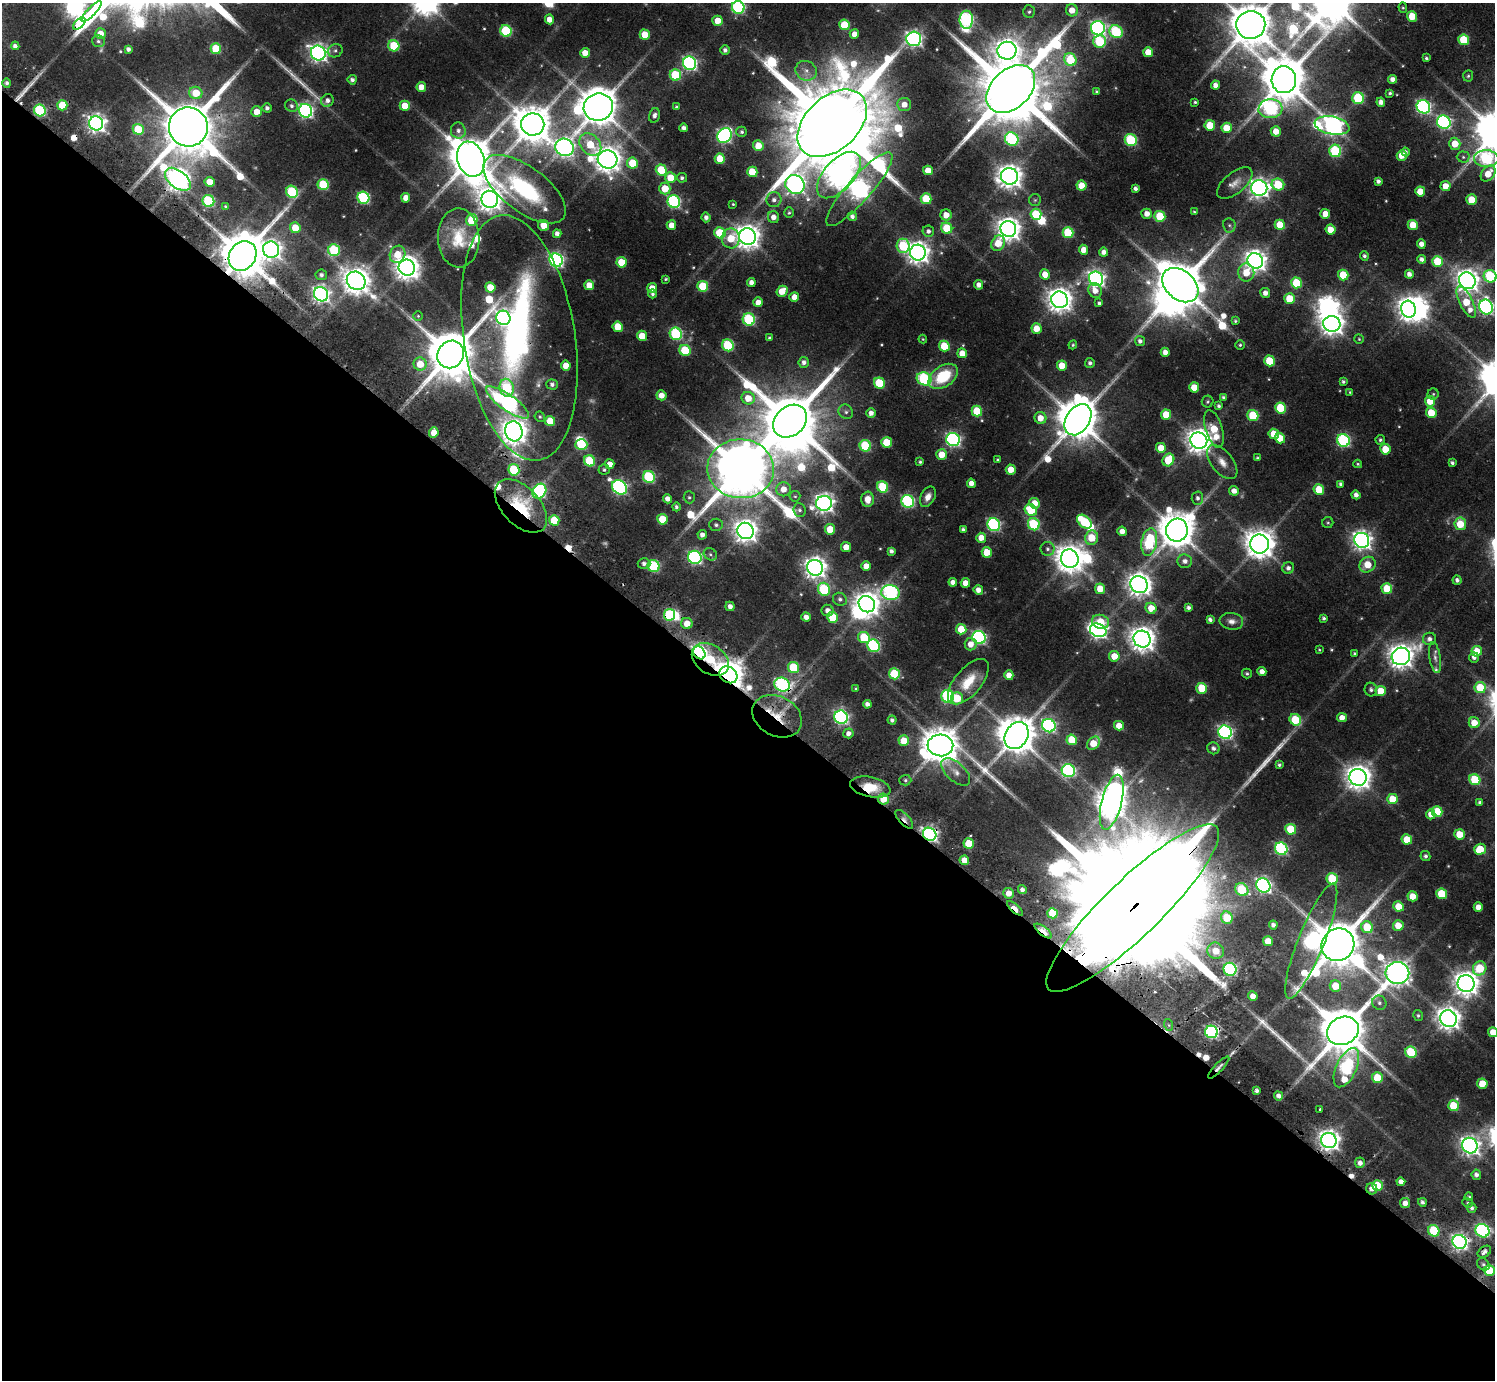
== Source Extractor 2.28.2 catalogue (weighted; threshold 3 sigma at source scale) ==
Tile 14 of 4 x 4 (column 2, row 4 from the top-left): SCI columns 1532-3024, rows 350-1727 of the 6067 x 6068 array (HDU 1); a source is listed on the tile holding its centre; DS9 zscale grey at full resolution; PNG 1497 x 1382 px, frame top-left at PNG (2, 3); each listed source drawn as its Kron ellipse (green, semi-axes under 4 px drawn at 4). Shown black and unused: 50% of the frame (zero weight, under 2 of 3 exposures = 4% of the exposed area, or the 3 px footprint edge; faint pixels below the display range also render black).
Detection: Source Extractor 2.28.2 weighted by HDU 2 'WHT'; one run over the whole footprint, this tile lists its part. Background 0.0655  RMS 0.0064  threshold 0.0288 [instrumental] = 3 sigma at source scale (4.5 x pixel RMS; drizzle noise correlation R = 1.50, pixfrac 1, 0.05/0.05 arcsec/px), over >= 5 px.
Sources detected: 556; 7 too faint to see at this stretch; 13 inside a brighter object's white glare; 8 cosmic-ray / hot-pixel residue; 2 long thin detections or spike segments (spike, bleed or trail) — neither listed nor drawn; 7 inside a brighter listed object's ellipse — not listed separately; of the other 519, all 500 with FLUX_AUTO >= 0.653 (the completeness limit of this list) listed and drawn (19 fainter detections not listed), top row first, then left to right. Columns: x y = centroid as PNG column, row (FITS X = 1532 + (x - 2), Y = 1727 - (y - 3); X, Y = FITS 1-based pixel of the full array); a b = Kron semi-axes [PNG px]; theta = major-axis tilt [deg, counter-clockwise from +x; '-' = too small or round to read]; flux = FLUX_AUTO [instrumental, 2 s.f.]
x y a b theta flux
738 7 6 6 - 96
1403 8 5 4 - 0.83
1072 10 6 6 - 7.8
91 11 13 3 46 1400
1029 12 6 6 - 1.6
1412 16 5 5 - 16
550 19 5 4 - 6.7
966 20 9 6 90 110
718 21 5 5 - 10
79 23 8 3 46 680
844 25 5 5 - 20
1251 25 14 14 - 2800
1098 28 7 7 - 180
506 31 6 5 - 54
1116 32 7 6 - 61
100 34 5 5 - 7.9
854 34 5 5 - 5.2
645 35 5 5 - 15
914 39 7 7 - 240
1464 40 5 5 - 30
98 41 6 5 - 1.6
1100 41 6 6 - 41
15 46 4 4 - 2.6
394 46 6 5 - 38
128 49 4 4 - 2.1
216 49 5 5 - 30
725 50 4 4 - 2.2
335 51 8 6 27 1.7
1007 51 9 9 - 620
1148 52 5 5 - 11
318 53 8 7 - 310
585 53 5 5 - 8.2
1426 58 3 3 - 1
1070 59 6 6 - 29
689 63 7 6 - 150
806 71 11 9 -25 5.1
675 75 5 5 - 42
1468 76 6 5 - 0.99
1393 79 4 4 - 3.4
352 80 4 4 - 2.4
1284 80 13 12 - 3000
7 83 5 4 - 1.8
1215 85 4 4 - 3.6
421 87 5 4 - 8.4
1011 89 28 19 44 9300
1096 91 4 3 - 0.89
196 93 6 6 - 15
1390 93 4 3 - 1.2
1358 98 6 6 - 51
327 100 6 6 - 3.1
1195 102 3 3 - 0.97
1381 102 4 4 - 3.6
904 104 7 6 - 6.1
62 105 5 5 - 21
291 106 6 6 - 2.1
405 106 5 5 - 13
598 107 15 13 17 2200
676 107 4 4 - 1.1
1423 107 7 6 - 150
267 108 4 4 - 2
1270 109 12 9 5 110
40 110 6 5 - 69
306 111 7 6 - 180
257 112 5 5 - 8.5
654 115 7 5 75 2.5
1444 122 7 6 - 130
96 123 7 7 - 350
832 123 40 26 43 18000
533 124 11 11 - 2000
1210 125 5 5 - 16
1332 125 17 9 -11 370
188 127 19 19 - 5700
684 128 4 4 - 2.7
1227 128 5 5 - 14
138 129 5 5 - 30
458 131 8 7 - 3.3
1276 131 5 5 - 8.4
742 132 5 5 - 1.4
724 135 8 7 - 170
1012 139 7 6 - 89
1131 140 6 6 - 60
590 144 12 9 -47 21
1455 144 6 5 - 11
758 146 5 5 - 10
564 147 9 8 - 300
1335 151 6 6 - 68
1405 152 4 3 - 1.9
1402 155 5 5 - 9.3
1463 157 6 5 - 1.3
1486 158 12 8 -1 77
471 159 18 13 -70 2700
608 159 10 9 - 860
720 159 5 5 - 16
632 163 5 5 - 18
661 170 5 5 - 26
928 170 5 5 - 10
752 172 5 5 - 21
1488 174 9 6 51 9.8
839 175 28 15 48 770
1010 176 8 8 - 610
670 178 5 5 - 15
682 178 5 5 - 1.7
178 179 15 8 -38 570
1378 181 4 4 - 2.2
209 182 5 5 - 9.3
1235 183 21 10 39 6.9
795 184 10 9 - 360
1278 184 6 6 - 26
323 185 5 5 - 43
1081 185 5 5 - 11
1445 186 5 5 - 7.8
665 188 6 5 - 14
1135 188 4 4 - 1.7
1259 188 8 7 - 360
525 189 48 22 -37 110
859 189 48 12 49 410
1420 191 5 5 - 11
292 192 6 5 - 53
363 198 6 6 - 82
406 198 5 4 - 6.5
490 199 8 8 - 700
926 199 5 5 - 30
774 200 7 7 - 3.2
1035 200 6 6 - 1.2
1471 200 5 5 - 14
208 201 6 6 - 67
674 202 6 6 - 100
733 204 3 3 - 0.75
226 207 4 4 - 1.4
1194 212 3 3 - 0.65
789 213 5 5 - 1.1
1036 214 5 5 - 34
1147 214 5 5 - 5.1
1325 214 5 5 - 8.5
946 215 5 5 - 7.4
852 216 5 4 - 2.4
1160 216 5 5 - 25
706 217 5 4 - 2.8
773 217 6 5 - 4.5
472 220 6 5 - 28
544 225 5 5 - 7
671 225 5 4 - 6.8
1229 225 7 6 - 1.7
1280 225 5 5 - 19
1413 225 5 5 - 12
295 228 5 5 - 12
947 228 6 5 - 27
1008 229 8 7 - 630
1330 229 5 5 - 9
928 231 6 5 - 2.6
720 233 6 5 - 27
1068 233 5 5 - 33
557 234 4 4 - 2.9
747 237 8 8 - 680
459 238 29 21 -88 23
731 238 10 9 - 15
998 243 8 6 61 13
1421 244 5 4 - 4
903 246 7 6 - 41
271 250 8 8 - 320
334 250 6 6 - 54
1083 250 5 4 - 7.4
1104 252 4 4 - 3.5
918 253 8 7 - 530
397 254 9 7 62 13
243 256 16 13 55 3700
1364 256 5 4 - 1.5
1421 259 4 4 - 2.5
556 260 7 6 - 170
1255 261 8 7 - 520
1437 261 5 5 - 22
621 262 5 5 - 19
407 268 8 8 - 690
1246 272 9 8 - 13
1045 274 5 5 - 8.3
1409 274 4 4 - 3.3
321 275 5 5 - 1.9
1343 275 5 5 - 20
1490 276 6 6 - 62
666 279 3 3 - 0.83
1096 279 7 7 - 250
356 281 10 8 -40 900
1467 281 9 8 - 570
751 282 4 4 - 3.6
1296 283 5 5 - 29
589 285 5 5 - 8.6
979 285 5 4 - 3.8
1180 285 20 14 -40 3300
703 286 5 5 - 31
490 287 5 5 - 14
652 288 5 5 - 7.5
782 291 6 5 - 11
1095 291 7 6 - 5.8
1265 293 5 5 - 3.9
321 294 7 7 - 270
652 294 4 4 - 1.5
794 297 5 4 - 6.2
1289 299 5 5 - 17
1060 300 8 8 - 680
758 302 5 4 - 6
1466 302 17 6 -64 19
1099 303 4 3 - 1.3
1486 307 7 7 - 170
1409 309 8 7 - 500
418 316 5 5 - 0.82
503 318 7 7 - 220
749 319 6 6 - 71
1235 321 4 3 - 0.96
1332 324 8 8 - 580
618 327 5 5 - 16
1036 329 5 5 - 9.4
676 334 6 6 - 76
642 336 5 5 - 12
519 338 124 56 -81 300
769 338 3 3 - 1
923 339 4 4 - 0.67
1359 339 5 4 - 0.78
1140 341 5 5 - 2.2
728 345 6 5 - 50
1073 345 4 4 - 0.93
1240 345 5 4 - 1
944 346 5 5 - 22
685 350 6 5 - 31
1165 352 4 4 - 3.7
962 353 5 4 - 8.5
451 354 14 13 - 3700
1269 361 5 5 - 24
804 362 5 5 - 2.8
1090 363 5 4 - 1.9
420 364 6 6 - 14
566 366 5 4 - 8
1062 366 5 5 - 14
943 376 16 10 35 29
924 379 7 6 - 82
1343 382 4 4 - 1.3
879 383 6 5 - 37
552 385 6 5 - 2.1
1194 387 5 5 - 14
507 388 9 7 -76 36
1350 392 4 4 - 0.74
1433 394 5 5 - 1.1
661 395 5 5 - 6.3
1224 397 4 3 - 1.4
748 398 7 6 - 10
1430 401 5 5 - 13
507 402 25 8 -35 200
1208 402 6 6 - 1.1
1218 406 4 3 - 1.4
1280 408 5 5 - 31
977 411 5 5 - 25
846 412 7 6 - 2.1
871 413 5 5 - 3.8
1431 413 5 5 - 16
1166 415 5 5 - 15
1253 415 5 5 - 37
540 417 5 5 - 0.96
1040 418 6 6 - 8.4
1078 420 17 11 57 2800
550 421 5 5 - 15
790 421 18 14 43 5700
1214 429 19 8 -73 20
514 431 10 8 -74 800
434 433 5 5 - 8
1274 434 5 5 - 12
1280 438 5 5 - 13
953 440 7 6 - 160
1343 440 6 6 - 100
1380 440 5 4 - 1.3
1199 441 8 8 - 680
887 442 5 5 - 22
581 445 6 5 - 37
865 446 6 5 - 46
1161 448 5 5 - 11
1385 449 5 5 - 14
941 455 5 5 - 12
1257 458 3 3 - 0.91
997 459 4 3 - 0.68
1168 460 6 5 - 26
590 461 6 5 - 38
920 462 4 4 - 1.1
1222 462 20 11 -51 7.9
1452 463 4 3 - 1.6
610 464 5 4 - 6.6
1358 464 4 3 - 0.83
741 469 33 29 -5 6300
1011 469 5 5 - 9.8
514 470 6 5 - 44
604 470 5 5 - 1.3
649 477 6 5 - 64
971 483 4 4 - 4.5
1341 484 4 4 - 1.9
620 487 8 6 -40 160
883 487 6 5 - 35
783 489 7 7 - 6.8
1319 490 5 5 - 19
539 491 8 6 52 110
1234 491 5 4 - 4.9
1356 495 4 4 - 3.5
795 496 5 5 - 0.99
689 497 6 5 - 1.3
928 497 11 7 63 5
1197 498 6 6 - 2.2
667 499 4 4 - 3.6
868 499 7 6 - 6.9
908 501 6 6 - 100
824 503 8 7 - 350
1035 503 5 5 - 10
521 506 32 19 -46 46
676 507 4 4 - 1.6
799 510 7 6 - 1.8
1031 510 6 5 - 26
662 519 5 5 - 21
554 520 5 5 - 18
1084 522 8 5 -40 41
1328 523 5 5 - 1
1034 524 6 5 - 51
1460 524 6 6 - 17
716 525 7 6 - 1.9
994 525 6 6 - 110
830 529 5 5 - 15
963 529 4 4 - 1.6
1177 530 11 11 - 1800
745 531 8 8 - 600
1122 531 5 4 - 5.7
702 535 5 4 - 3.5
981 538 5 5 - 7.9
1092 538 7 6 - 17
1362 540 8 7 - 370
1149 542 14 7 80 70
1259 544 9 9 - 1100
846 547 5 4 - 7.8
1048 549 7 7 - 2
891 551 4 4 - 2.1
987 552 5 5 - 15
710 554 7 5 -32 1.5
695 557 7 6 - 140
1070 559 9 8 - 1000
1185 561 7 6 - 3.4
644 564 6 5 - 2.6
1367 565 8 7 - 11
654 566 6 6 - 64
866 566 5 4 - 7.5
815 568 8 7 - 490
1288 568 6 5 - 2.5
1457 580 5 4 - 2.1
953 582 4 4 - 3.8
965 583 5 4 - 7
1139 585 9 8 - 570
824 589 7 6 - 54
1100 589 5 5 - 11
1387 589 5 5 - 24
978 590 5 4 - 4.9
890 593 9 7 -6 130
840 599 7 6 - 2.1
867 604 9 7 -43 700
730 606 5 4 - 3.4
1188 607 4 4 - 1.9
1151 608 5 5 - 12
828 611 6 5 - 3.9
669 615 6 5 - 44
806 617 4 4 - 3.8
832 617 5 5 - 22
1324 618 3 3 - 1.4
1210 619 4 3 - 2.1
1231 621 12 8 -8 4.1
1101 622 9 7 -15 14
687 623 5 5 - 9.1
961 629 5 5 - 14
1098 630 8 6 -22 290
979 637 7 6 - 140
864 638 6 5 - 27
1142 639 8 8 - 730
1429 639 6 6 - 2.7
971 644 6 6 - 6.1
873 646 6 6 - 86
1319 650 4 3 - 0.7
1477 651 5 5 - 16
699 653 7 5 -48 200
1354 653 3 3 - 0.92
1114 656 5 5 - 10
1401 656 9 8 - 690
1474 657 5 5 - 2.6
1435 658 15 5 -81 3.2
710 659 20 14 -33 65
793 668 6 5 - 34
1262 671 4 4 - 4.3
1247 673 5 5 - 1.1
894 674 5 5 - 37
728 675 9 7 -36 1200
1009 675 5 4 - 5.2
968 682 27 13 50 17
782 685 8 6 -22 110
1202 688 5 5 - 27
1480 688 5 5 - 22
856 689 4 3 - 0.87
1371 690 7 6 - 2
1381 691 5 5 - 13
948 696 6 6 - 93
957 698 6 6 - 19
867 704 4 4 - 3
777 716 26 20 -29 23
841 717 7 6 - 160
1342 718 5 4 - 5.5
892 720 4 4 - 1.9
1295 720 6 5 - 30
1474 723 5 5 - 8.8
1049 726 7 6 - 140
1119 726 5 4 - 8.1
1225 732 7 6 - 180
848 733 5 5 - 3.5
1017 736 14 11 59 2100
1072 740 5 5 - 20
904 741 5 5 - 16
1093 743 7 5 49 14
940 745 13 11 -7 1700
1213 748 6 6 - 2.3
1279 765 4 3 - 1.3
1068 771 7 6 - 120
956 772 18 9 -42 5.3
1358 777 9 8 - 730
905 780 6 5 - 1.4
1475 780 6 5 - 31
870 787 20 10 -12 18
883 799 5 5 - 14
1392 799 5 5 - 16
1112 802 28 10 76 1100
1480 802 4 4 - 1.3
1437 812 5 5 - 21
1431 814 5 4 - 5.2
904 819 11 5 -47 3.3
1291 829 5 5 - 26
930 834 7 6 - 220
1460 834 5 5 - 15
1407 839 5 5 - 14
969 844 5 5 - 22
1281 849 6 6 - 90
1480 849 6 5 - 16
1425 856 5 5 - 1.7
964 860 5 4 - 7.5
1332 879 6 5 - 34
1263 885 7 6 - 190
1022 890 4 4 - 2.6
1242 890 7 6 - 37
1009 893 5 5 - 6.3
1442 894 5 5 - 28
1413 896 5 5 - 9.5
1399 906 5 5 - 13
1478 907 4 4 - 6
1015 908 10 4 -41 14
1133 908 117 28 44 75000
1052 913 5 5 - 24
1227 918 6 5 - 21
1273 925 4 4 - 2.5
1398 925 5 5 - 12
1367 927 6 5 - 22
1043 931 10 4 -38 12
1268 941 5 5 - 11
1311 941 62 13 68 130
1338 945 17 16 - 3800
1216 951 8 8 - 8.7
1480 968 7 6 - 28
1230 969 6 6 - 89
1397 973 12 11 - 730
1466 984 8 8 - 710
1335 986 6 5 - 16
1253 996 5 4 - 5
1379 1003 7 7 - 2.3
1418 1015 5 4 - 1.2
1448 1019 9 8 - 570
1169 1025 6 4 -70 0.89
1343 1031 16 13 27 3900
1211 1032 6 6 - 130
1493 1032 5 5 - 9.5
1411 1052 6 5 - 41
1219 1067 15 3 47 2
1346 1068 21 10 65 100
1377 1078 5 5 - 26
1482 1084 5 5 - 12
1257 1091 4 3 - 1.9
1279 1096 4 4 - 3
1454 1106 5 5 - 24
1320 1109 3 3 - 1.2
1329 1140 8 7 - 470
1470 1146 8 7 - 370
1360 1163 5 5 - 3.5
1476 1175 5 4 - 2.4
1401 1182 4 4 - 4.1
1377 1186 5 5 - 18
1372 1189 6 5 - 3.7
1469 1197 4 4 - 1.1
1422 1202 4 4 - 1.9
1405 1203 5 5 - 4.6
1467 1203 5 4 - 0.89
1472 1208 5 4 - 2
1434 1231 6 5 - 35
1482 1231 7 6 - 120
1460 1242 7 7 - 240
1484 1252 7 5 36 2.8
1483 1264 7 5 -43 1.6
1489 1270 5 5 - 22
Overlapping masked pixels (flux is a lower limit): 31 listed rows (the first 20) at x y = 79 23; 40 110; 832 123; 188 127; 178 179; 243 256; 1180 285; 519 338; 514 431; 521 506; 669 615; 699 653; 710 659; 728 675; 782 685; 777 716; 870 787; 883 799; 904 819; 930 834
Isophote crosses this tile's border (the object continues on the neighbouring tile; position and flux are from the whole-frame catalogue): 6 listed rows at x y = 738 7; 1251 25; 1486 158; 1490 276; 1486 307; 1493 1032